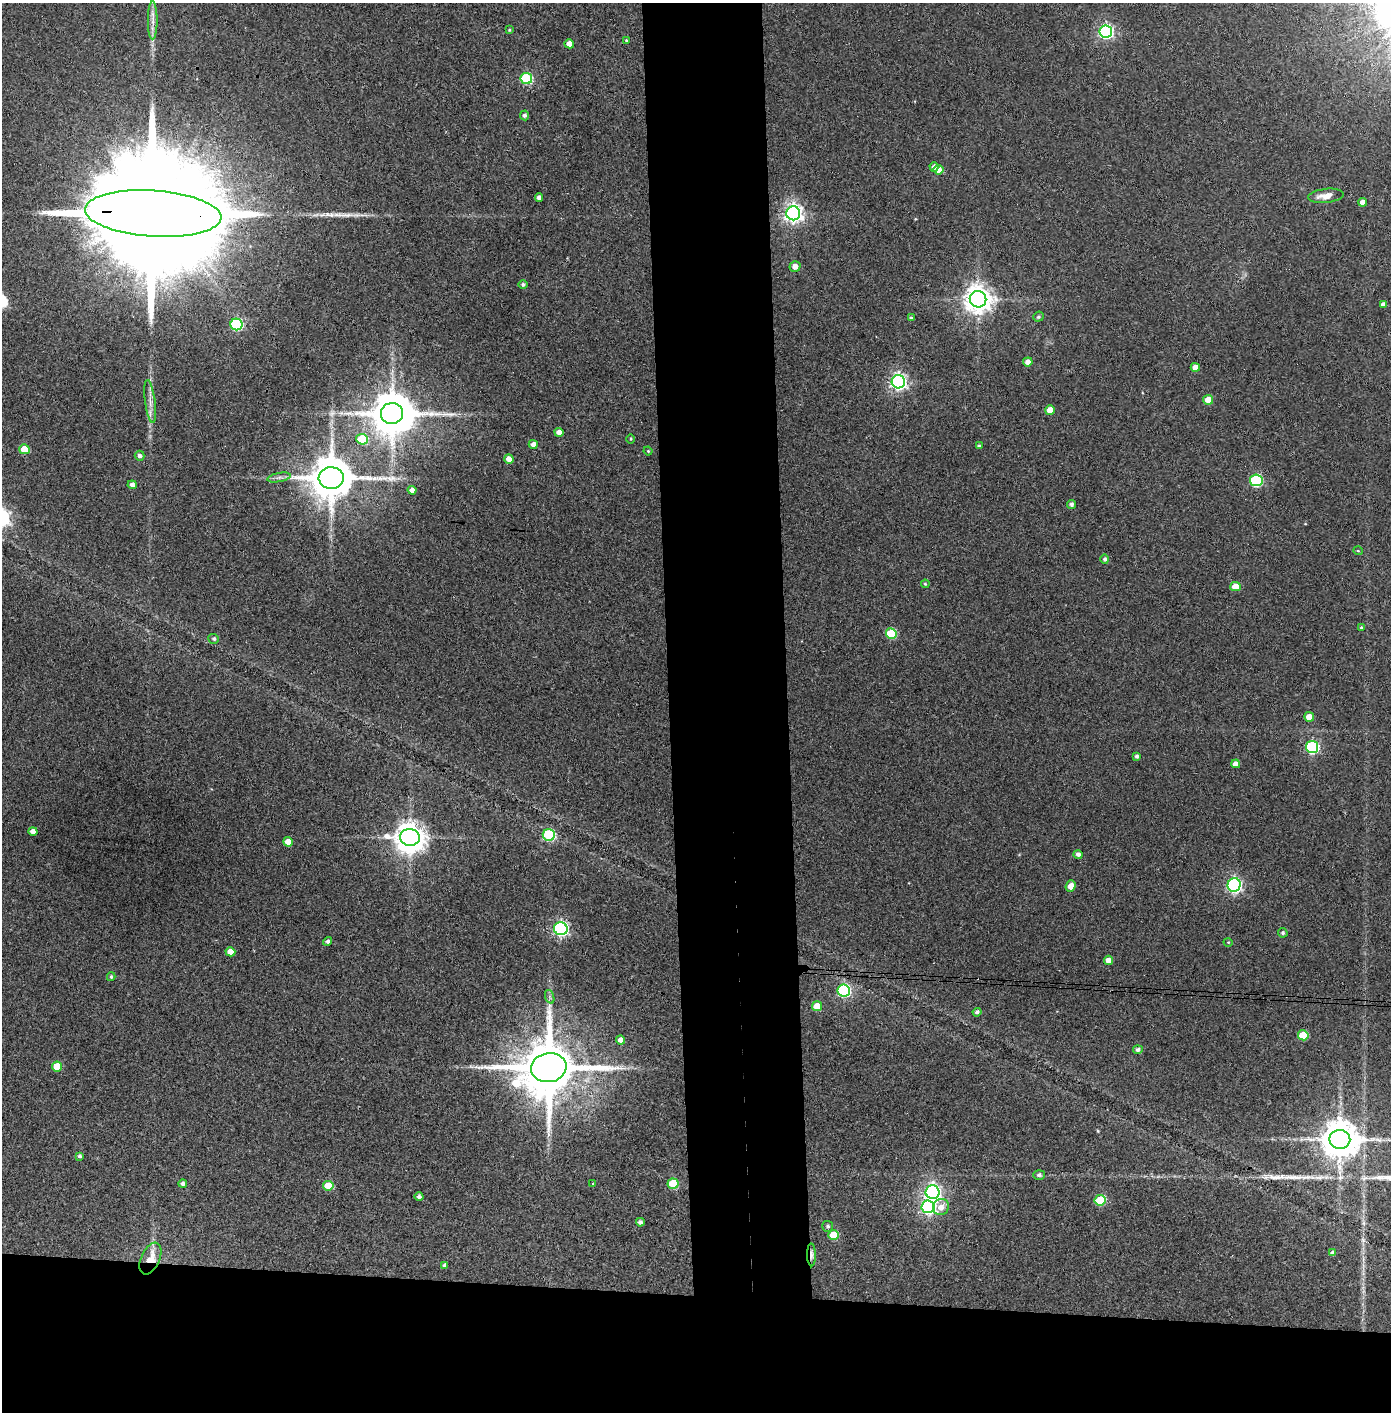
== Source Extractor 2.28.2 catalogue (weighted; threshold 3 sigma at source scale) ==
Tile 8 of 3 x 3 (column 2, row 3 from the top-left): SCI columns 1468-2856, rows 5-1414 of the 4323 x 4241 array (HDU 1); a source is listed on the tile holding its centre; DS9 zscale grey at full resolution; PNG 1393 x 1414 px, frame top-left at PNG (2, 3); each listed source drawn as its Kron ellipse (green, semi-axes under 4 px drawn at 4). Shown black and unused: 16% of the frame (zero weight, under 3 of 4 exposures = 6% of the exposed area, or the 3 px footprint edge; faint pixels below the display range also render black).
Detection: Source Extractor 2.28.2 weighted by HDU 2 'WHT'; one run over the whole footprint, this tile lists its part. Background 0.0843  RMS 0.0065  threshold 0.0293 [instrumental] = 3 sigma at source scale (4.5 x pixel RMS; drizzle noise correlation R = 1.50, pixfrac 1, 0.05/0.05 arcsec/px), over >= 5 px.
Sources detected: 100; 2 inside a brighter object's white glare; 2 long thin detections or spike segments (spike, bleed or trail) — neither listed nor drawn; the other 96 listed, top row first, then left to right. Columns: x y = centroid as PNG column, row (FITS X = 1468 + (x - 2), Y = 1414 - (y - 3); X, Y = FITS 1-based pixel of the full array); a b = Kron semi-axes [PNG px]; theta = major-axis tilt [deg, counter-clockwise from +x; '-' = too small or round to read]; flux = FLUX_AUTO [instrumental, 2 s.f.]
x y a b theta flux
153 20 19 5 90 4.5
509 30 4 3 - 0.72
1106 31 6 6 - 160
626 40 3 3 - 0.61
569 44 4 4 - 5.3
526 78 6 5 - 53
525 115 5 4 - 1.8
934 167 4 4 - 2.2
939 170 5 5 - 5.1
1326 196 18 7 6 6.6
539 197 4 4 - 2.5
1363 202 4 4 - 3.6
793 213 7 7 - 320
153 214 68 23 -4 53000
795 266 5 5 - 4.3
523 284 4 4 - 1.4
978 299 8 8 - 810
1383 305 4 4 - 3.1
1038 317 5 4 - 1.1
911 318 4 4 - 1.1
236 324 6 6 - 70
1028 362 5 4 - 3.8
1195 367 5 4 - 6.1
898 382 7 6 - 220
1208 400 5 4 - 9.7
150 401 22 5 -82 4.9
1050 410 5 4 - 7.9
392 413 11 10 - 2200
559 432 4 4 - 4.2
362 439 6 5 - 26
631 439 4 3 - 0.59
533 444 4 4 - 3.6
979 446 4 3 - 1.3
24 449 5 5 - 15
648 451 4 4 - 0.65
140 456 5 5 - 2.2
509 459 5 4 - 4.8
279 477 12 4 11 2.3
331 478 12 11 - 2700
1256 480 6 6 - 78
132 485 4 4 - 2.5
412 490 4 4 - 2.9
1072 504 4 4 - 1.6
1358 551 5 3 - 0.55
1105 559 5 4 - 1.5
925 584 4 3 - 0.67
1235 587 5 4 - 9.3
1361 627 4 4 - 0.65
891 634 5 5 - 30
214 639 5 5 - 1.3
1309 717 5 4 - 9
1312 747 6 6 - 95
1137 756 4 3 - 1.6
1236 764 4 4 - 4
33 831 4 4 - 4.4
549 835 6 5 - 66
410 837 10 8 -7 940
288 842 5 4 - 7.8
1078 854 5 4 - 2
1234 885 7 6 - 170
1071 886 6 5 - 5.8
561 929 7 6 - 170
1283 933 5 4 - 1.1
327 941 5 4 - 1.5
1228 942 4 3 - 0.48
230 952 5 4 - 6.9
1109 960 5 4 - 4.8
111 977 4 3 - 0.99
844 990 6 6 - 100
550 997 7 4 -71 1.4
817 1006 5 5 - 10
977 1012 4 4 - 1.7
1303 1035 5 5 - 23
621 1040 4 4 - 4.4
1138 1050 5 4 - 2
57 1066 5 5 - 15
549 1068 18 14 8 5500
1340 1139 10 9 - 1900
80 1156 4 3 - 1.4
1039 1175 6 5 - 1.7
183 1183 4 4 - 1.8
593 1184 4 3 - 0.77
673 1184 5 5 - 33
328 1186 5 5 - 15
932 1192 7 7 - 230
419 1197 4 4 - 2
1100 1200 5 5 - 34
928 1207 7 6 - 160
941 1207 8 8 - 5.1
640 1222 4 4 - 2
828 1226 5 5 - 1.5
834 1235 5 5 - 19
1333 1253 4 4 - 2.2
811 1255 11 4 -89 3.7
150 1258 17 9 65 12
445 1265 4 4 - 2.1
Overlapping masked pixels (flux is a lower limit): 3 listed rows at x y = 153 214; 811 1255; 150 1258
Isophote crosses this tile's border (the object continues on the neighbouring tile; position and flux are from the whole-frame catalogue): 1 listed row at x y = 153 214